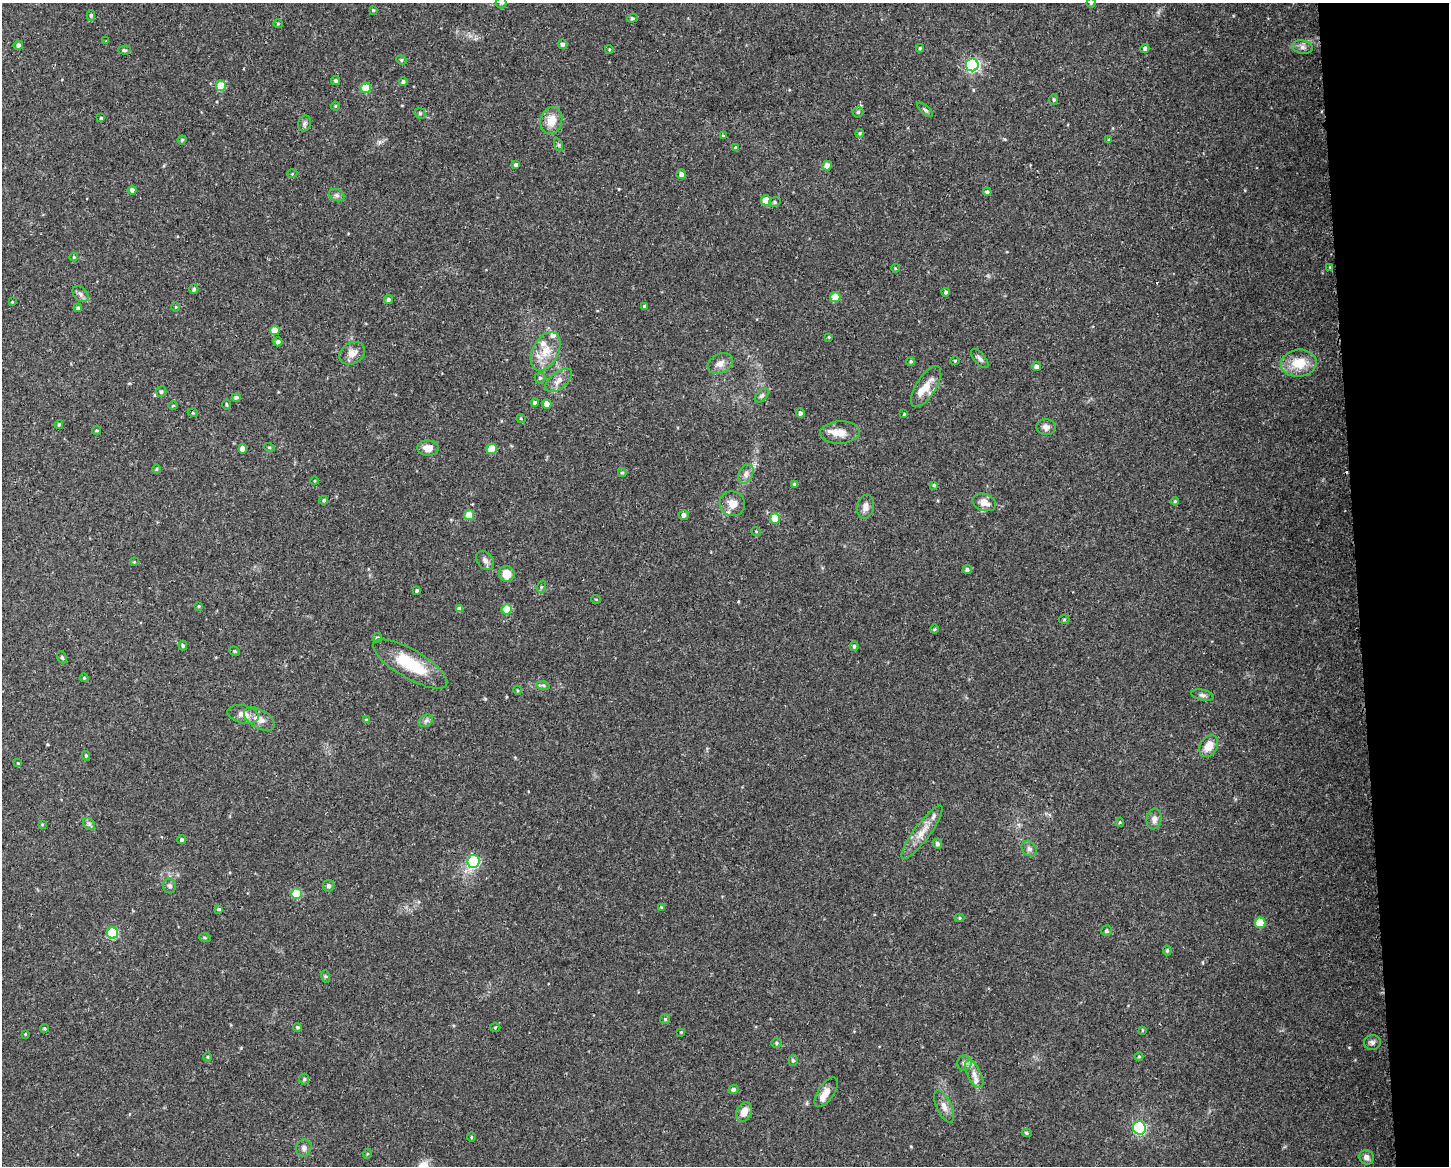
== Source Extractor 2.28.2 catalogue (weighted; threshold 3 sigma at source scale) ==
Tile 9 of 3 x 4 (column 3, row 3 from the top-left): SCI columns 2957-4403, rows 1165-2328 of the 4414 x 4656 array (HDU 1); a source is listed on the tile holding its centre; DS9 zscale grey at full resolution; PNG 1451 x 1168 px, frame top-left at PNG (2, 3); each listed source drawn as its Kron ellipse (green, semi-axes under 4 px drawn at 4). Shown black and unused: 6% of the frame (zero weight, under 3 of 4 exposures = <1% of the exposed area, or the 3 px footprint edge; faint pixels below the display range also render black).
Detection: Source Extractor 2.28.2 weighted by HDU 2 'WHT'; one run over the whole footprint, this tile lists its part. Background 0.0525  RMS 0.0029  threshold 0.0132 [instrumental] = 3 sigma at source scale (4.5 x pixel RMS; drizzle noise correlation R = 1.50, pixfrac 1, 0.0396/0.0396 arcsec/px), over >= 5 px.
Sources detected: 185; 7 inside a brighter listed object's ellipse — not listed separately; the other 178 listed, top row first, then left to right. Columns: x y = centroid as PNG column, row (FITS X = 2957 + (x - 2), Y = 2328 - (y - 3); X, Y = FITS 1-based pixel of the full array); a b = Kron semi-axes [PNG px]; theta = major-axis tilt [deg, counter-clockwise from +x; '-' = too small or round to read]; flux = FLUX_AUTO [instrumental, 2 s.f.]
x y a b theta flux
501 3 5 5 - 0.52
1091 3 4 4 - 0.4
373 10 4 4 - 0.32
91 15 5 4 - 0.55
632 18 5 4 - 0.42
278 24 4 4 - 0.31
106 41 3 3 - 0.2
563 44 5 4 - 0.87
18 45 5 4 - 0.95
1303 47 10 6 -11 1.2
920 48 4 4 - 0.39
609 49 4 3 - 0.26
1145 49 4 4 - 0.77
124 50 6 4 -3 0.47
401 60 5 4 - 0.43
972 65 6 6 - 55
336 81 4 4 - 0.54
403 81 4 4 - 0.69
221 86 5 5 - 8.6
365 88 5 5 - 8.7
1054 100 5 4 - 0.4
335 106 4 4 - 0.32
925 110 9 4 -40 0.55
858 112 5 5 - 0.52
420 113 6 5 - 0.46
101 118 4 4 - 0.34
551 121 13 11 78 4.5
304 123 8 6 72 0.77
860 133 4 3 - 0.33
723 136 4 3 - 0.33
182 140 4 4 - 0.42
1109 140 4 3 - 0.51
559 145 6 4 -71 0.45
735 148 4 3 - 0.39
516 165 4 4 - 0.68
827 165 5 4 - 2.2
292 174 5 3 - 0.26
681 174 5 4 - 1.1
132 190 4 4 - 1.2
987 192 4 4 - 0.52
337 195 8 6 -20 0.85
766 200 5 5 - 5.1
775 202 6 4 14 0.47
74 257 4 4 - 0.28
1330 267 4 4 - 0.29
895 268 4 3 - 0.24
194 289 5 4 - 0.64
946 292 4 4 - 0.5
81 294 9 6 -43 0.98
835 297 5 5 - 6.7
388 299 5 4 - 0.62
12 302 3 3 - 0.22
644 306 4 4 - 0.37
176 307 5 3 - 0.26
78 308 4 4 - 0.51
275 330 5 5 - 3.2
829 337 4 4 - 0.27
278 342 4 4 - 0.96
546 351 21 13 63 5.5
352 353 14 10 31 2.7
980 359 12 5 -50 0.93
911 361 4 4 - 0.42
955 361 4 4 - 0.29
720 363 13 9 30 2.2
1299 363 17 13 7 6.8
1036 366 4 4 - 1.1
540 378 5 5 - 0.55
559 380 16 8 38 2.5
926 387 23 10 58 4.5
161 392 5 5 - 0.6
762 396 8 5 44 0.6
236 397 5 4 - 0.72
535 403 4 4 - 0.71
226 404 5 2 - 0.32
547 404 5 4 - 2.2
173 406 4 3 - 0.28
193 413 5 3 - 0.29
800 413 5 4 - 0.74
904 414 4 3 - 0.3
521 419 5 3 - 0.27
59 424 4 3 - 0.47
1046 427 9 8 - 1.4
96 430 4 3 - 0.35
840 432 20 11 2 3.6
269 447 5 3 - 0.3
428 448 10 7 -1 2.7
243 449 4 4 - 2.3
492 449 5 5 - 7.5
157 469 5 3 - 0.3
622 473 4 4 - 0.4
746 474 10 7 64 1.4
315 481 4 3 - 0.24
795 484 4 3 - 0.54
934 485 4 3 - 0.36
324 500 4 4 - 0.69
1175 501 4 4 - 0.35
984 502 12 8 -19 2.7
732 504 13 12 - 3.4
865 507 12 8 81 1.8
469 515 5 5 - 6.1
684 515 5 5 - 1
775 518 5 5 - 7.7
756 531 5 3 - 0.25
485 560 10 7 -50 1.2
134 562 4 3 - 0.24
967 570 4 4 - 0.63
507 574 8 7 - 4
541 587 6 4 72 0.38
417 590 4 3 - 0.42
596 599 5 3 - 0.22
199 606 4 3 - 0.28
460 609 4 4 - 1.3
507 609 5 5 - 7.7
1064 620 5 3 - 0.3
935 629 5 3 - 0.27
377 638 5 4 - 0.69
183 645 5 4 - 0.47
854 646 5 4 - 0.6
235 651 5 4 - 0.39
62 657 6 4 -69 0.43
410 664 42 14 -30 14
84 678 4 4 - 0.33
543 685 6 4 -18 0.53
517 690 4 3 - 0.27
1202 695 11 5 -12 0.89
243 714 16 9 -14 2.5
259 719 17 9 -30 3
366 720 4 4 - 0.38
426 721 8 5 31 0.77
1209 746 12 8 59 3.6
86 756 5 3 - 0.43
18 763 4 4 - 0.31
1154 819 10 7 81 1.7
1120 822 4 4 - 0.32
42 824 4 4 - 0.28
89 824 7 5 -45 0.63
922 832 32 8 54 4.3
182 840 4 4 - 0.66
937 844 5 4 - 0.7
1029 849 9 6 -44 0.96
474 861 6 6 - 27
170 886 7 6 - 0.82
328 886 6 5 - 0.68
296 894 5 5 - 9.5
661 907 4 3 - 0.27
219 909 3 3 - 0.4
960 918 5 4 - 0.35
1260 923 5 5 - 8.2
1106 931 5 5 - 0.58
112 933 5 5 - 19
205 938 6 3 -19 0.34
1167 950 5 4 - 0.41
325 976 6 4 -72 0.41
665 1019 5 5 - 0.44
297 1027 4 4 - 0.46
495 1027 5 3 - 0.3
45 1028 4 4 - 0.39
1142 1030 4 2 - 0.27
681 1032 4 3 - 0.24
25 1034 4 3 - 0.25
1372 1042 8 7 - 0.96
776 1043 5 4 - 0.41
208 1057 4 3 - 0.28
1139 1057 4 4 - 0.29
793 1060 5 4 - 0.55
964 1063 8 7 - 1.3
974 1074 15 7 -63 2.2
304 1079 5 5 - 0.39
733 1089 5 4 - 0.83
826 1092 17 8 56 2.8
944 1106 17 7 -65 2
744 1112 10 7 63 2.9
1139 1128 6 6 - 44
1027 1133 5 4 - 0.45
471 1137 4 3 - 0.28
304 1148 8 7 - 1.1
367 1154 5 3 - 0.26
1366 1157 7 7 - 1.7
Isophote crosses this tile's border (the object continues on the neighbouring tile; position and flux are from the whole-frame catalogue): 2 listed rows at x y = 501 3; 1091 3